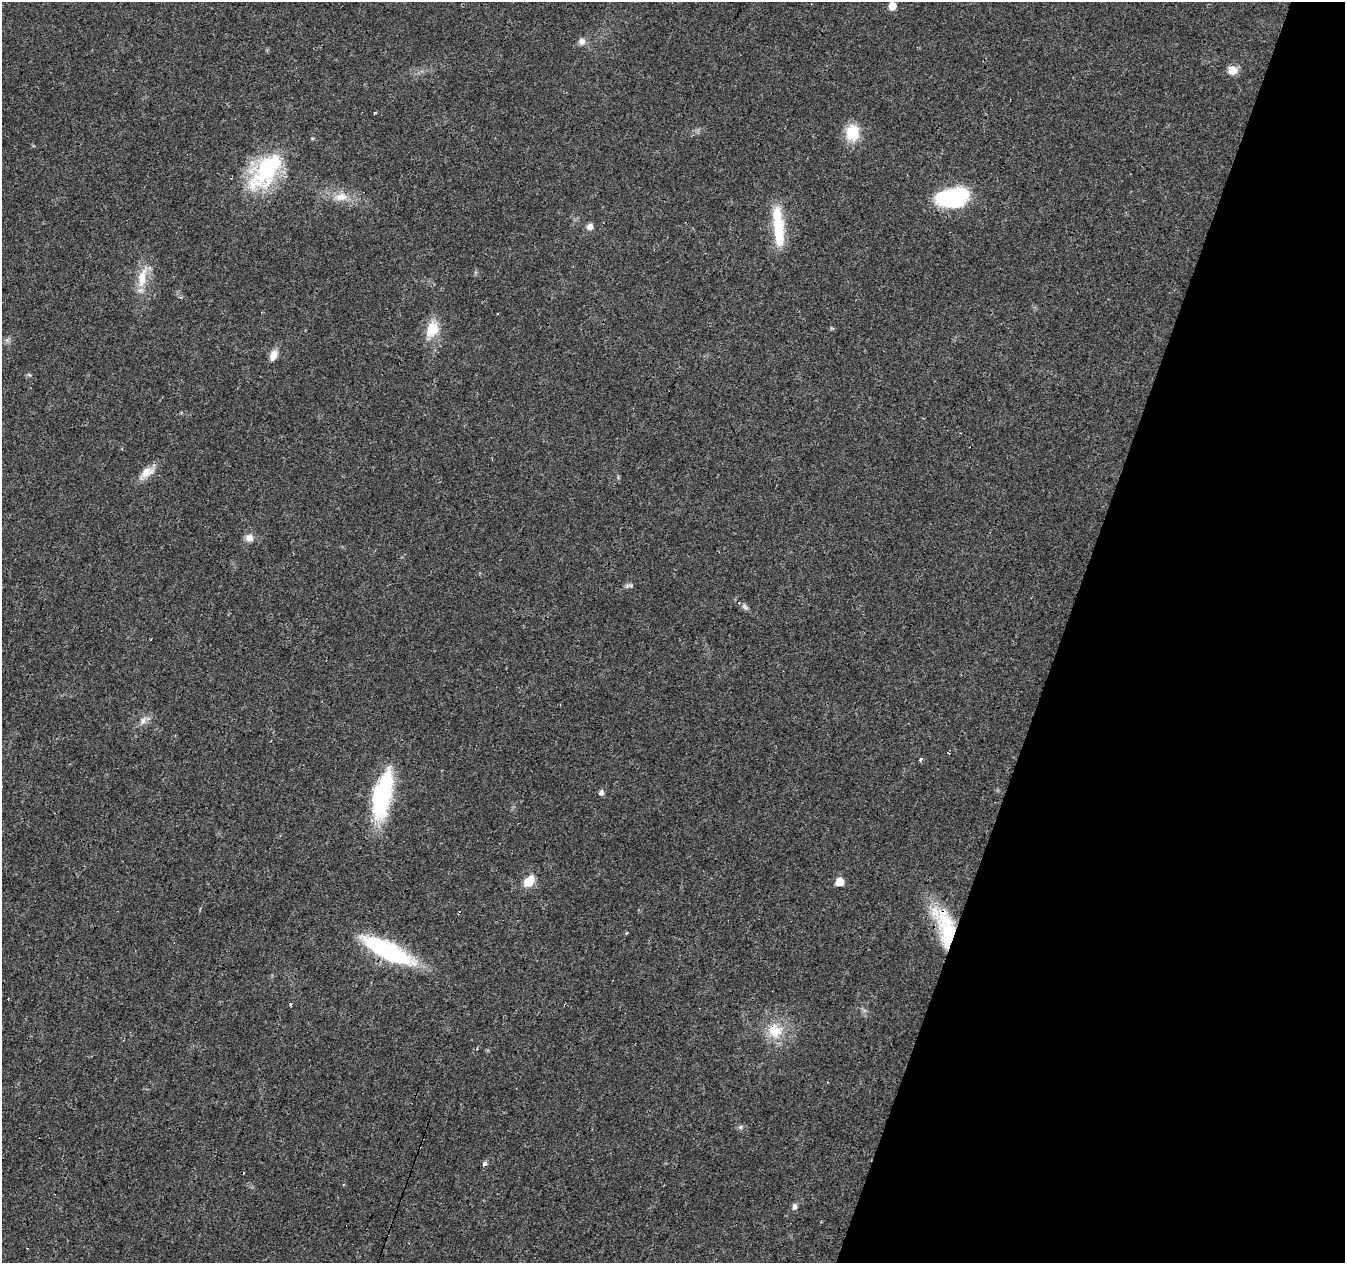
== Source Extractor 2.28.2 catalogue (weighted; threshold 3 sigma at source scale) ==
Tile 8 of 4 x 4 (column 4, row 2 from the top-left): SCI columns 4030-5372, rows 2735-3995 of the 5378 x 5534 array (HDU 1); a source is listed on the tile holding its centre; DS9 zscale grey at full resolution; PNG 1347 x 1265 px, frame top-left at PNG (2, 2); no overlay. Shown black and unused: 21% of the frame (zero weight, under 3 of 4 exposures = <1% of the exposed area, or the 3 px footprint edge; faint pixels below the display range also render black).
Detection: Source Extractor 2.28.2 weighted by HDU 2 'WHT'; one run over the whole footprint, this tile lists its part. Background 0.0259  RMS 0.0032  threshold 0.0142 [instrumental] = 3 sigma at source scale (4.5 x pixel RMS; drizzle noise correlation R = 1.50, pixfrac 1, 0.0396/0.0396 arcsec/px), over >= 5 px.
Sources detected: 42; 1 inside a brighter object's white glare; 8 cosmic-ray / hot-pixel residue — not listed; the other 33 listed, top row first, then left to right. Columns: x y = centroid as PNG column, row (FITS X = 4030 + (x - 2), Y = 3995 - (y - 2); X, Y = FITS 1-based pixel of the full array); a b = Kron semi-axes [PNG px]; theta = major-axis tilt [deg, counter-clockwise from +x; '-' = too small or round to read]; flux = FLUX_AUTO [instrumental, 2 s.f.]
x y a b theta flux
892 6 8 7 - 2.6
582 41 9 9 - 1.6
1232 70 11 10 - 3.1
375 113 3 3 - 0.66
852 133 21 16 -90 8.1
267 169 54 28 50 29
341 197 20 12 3 4.6
952 198 32 17 9 29
590 227 8 7 - 1.5
779 231 49 12 -85 14
142 278 31 12 80 6.7
498 313 3 2 - 0.31
432 329 22 16 67 6.7
273 356 13 7 80 3
146 473 21 11 38 4
249 538 11 9 -11 2
629 586 12 4 8 0.79
745 607 10 6 -51 0.89
143 721 10 7 79 1.5
948 753 3 2 - 0.44
921 759 4 3 - 1.6
601 793 6 6 - 1.1
382 794 56 19 77 32
529 881 12 8 50 5.4
839 882 6 6 - 5.4
945 928 54 20 -74 23
626 933 4 3 - 0.42
388 951 50 14 -27 41
775 1031 22 20 -42 8.6
741 1127 6 4 71 0.5
243 1173 3 2 - 0.3
794 1207 8 6 81 1.2
821 1222 3 2 - 0.28
Overlapping masked pixels (flux is a lower limit): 5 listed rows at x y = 267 169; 382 794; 945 928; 388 951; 775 1031